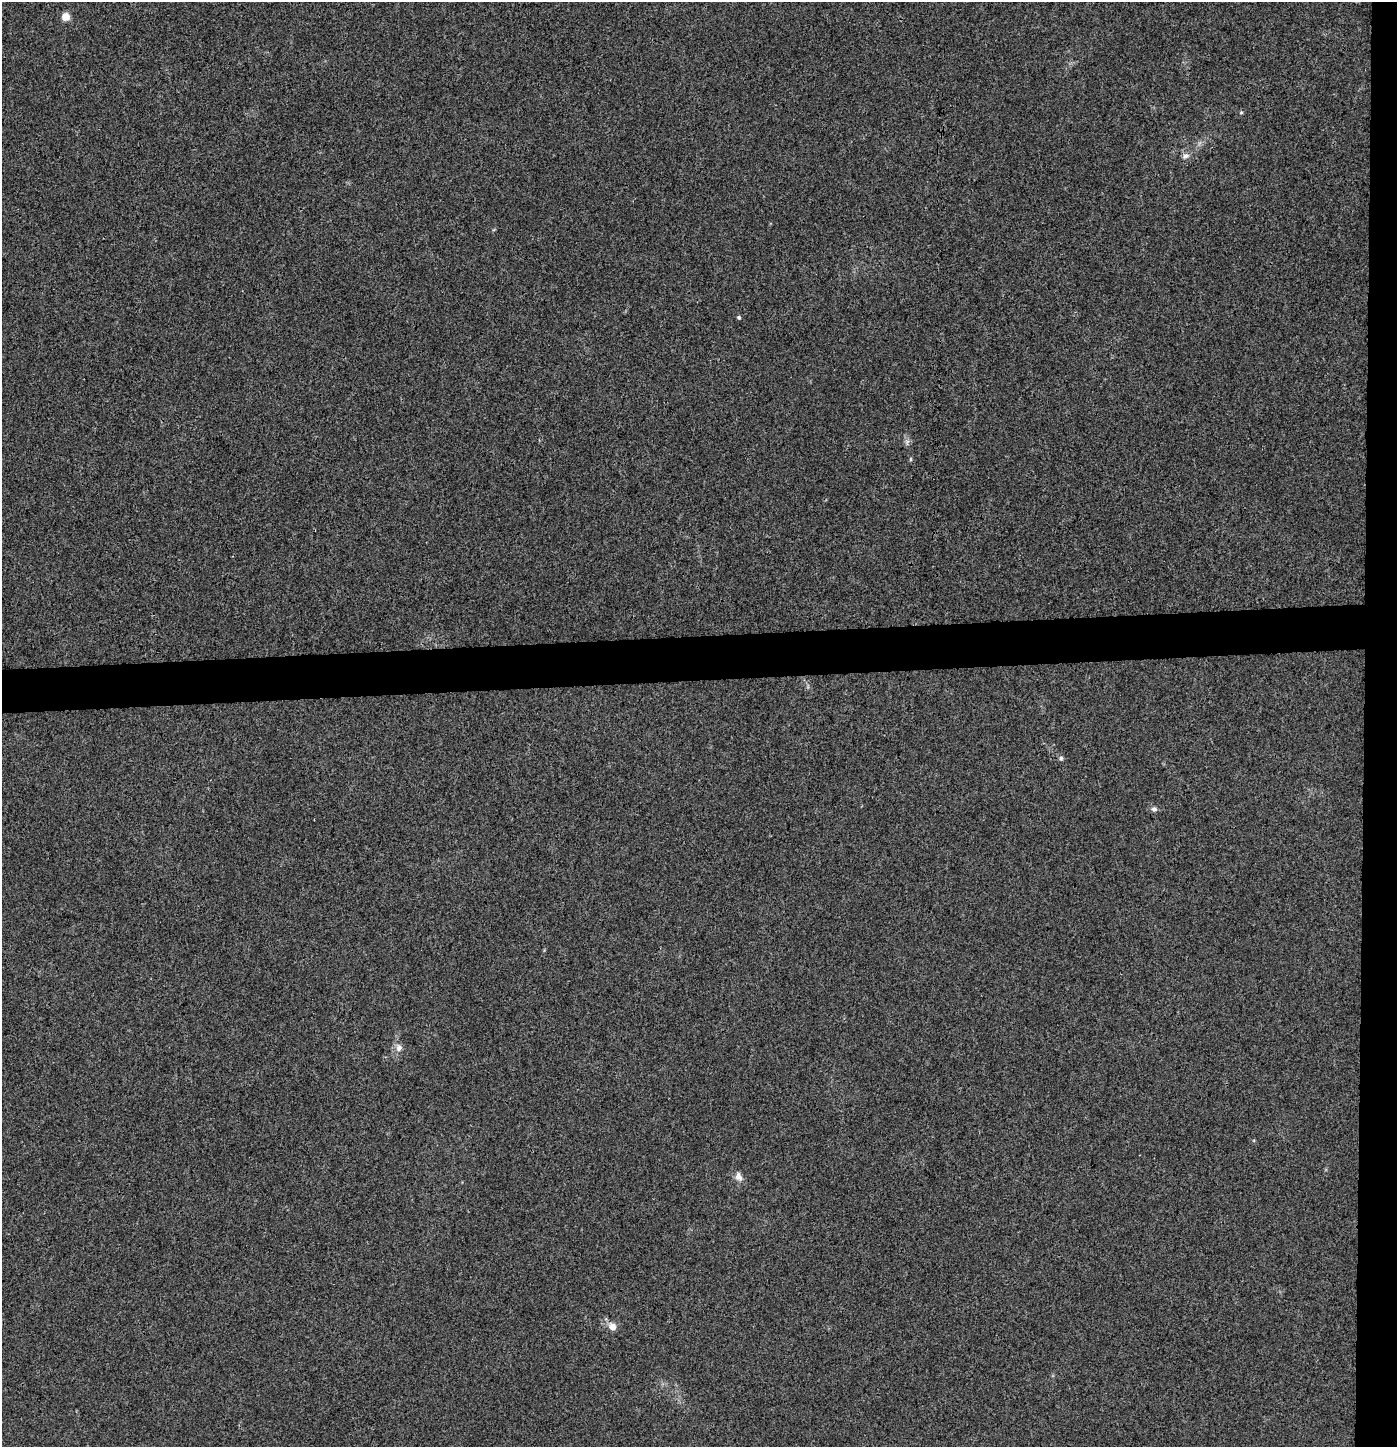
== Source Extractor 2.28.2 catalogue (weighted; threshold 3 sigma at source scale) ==
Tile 6 of 3 x 3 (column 3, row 2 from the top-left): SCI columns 2791-4185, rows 1503-2947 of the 4192 x 4448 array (HDU 1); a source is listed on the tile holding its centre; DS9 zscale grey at full resolution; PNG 1399 x 1449 px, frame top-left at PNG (2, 2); no overlay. Shown black and unused: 5% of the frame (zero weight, under 3 of 4 exposures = <1% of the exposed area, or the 3 px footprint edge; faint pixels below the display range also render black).
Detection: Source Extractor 2.28.2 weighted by HDU 2 'WHT'; one run over the whole footprint, this tile lists its part. Background 0.00387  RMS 0.0032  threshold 0.0145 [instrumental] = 3 sigma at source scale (4.5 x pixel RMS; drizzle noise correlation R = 1.50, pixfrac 1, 0.0396/0.0396 arcsec/px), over >= 5 px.
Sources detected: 10; all 10 listed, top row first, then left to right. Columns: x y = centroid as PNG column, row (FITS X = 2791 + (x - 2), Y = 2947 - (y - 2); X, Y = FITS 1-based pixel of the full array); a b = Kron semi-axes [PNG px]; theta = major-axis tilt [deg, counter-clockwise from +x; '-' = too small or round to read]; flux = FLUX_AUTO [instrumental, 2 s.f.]
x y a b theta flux
65 16 5 5 - 8.4
1241 112 4 4 - 0.39
1185 156 10 7 24 1.3
739 317 5 4 - 0.53
910 459 6 3 71 0.35
1061 758 6 5 - 0.62
1154 809 8 6 -15 0.91
399 1048 10 9 - 1.8
738 1176 12 8 -62 2
612 1327 10 8 -49 2.4